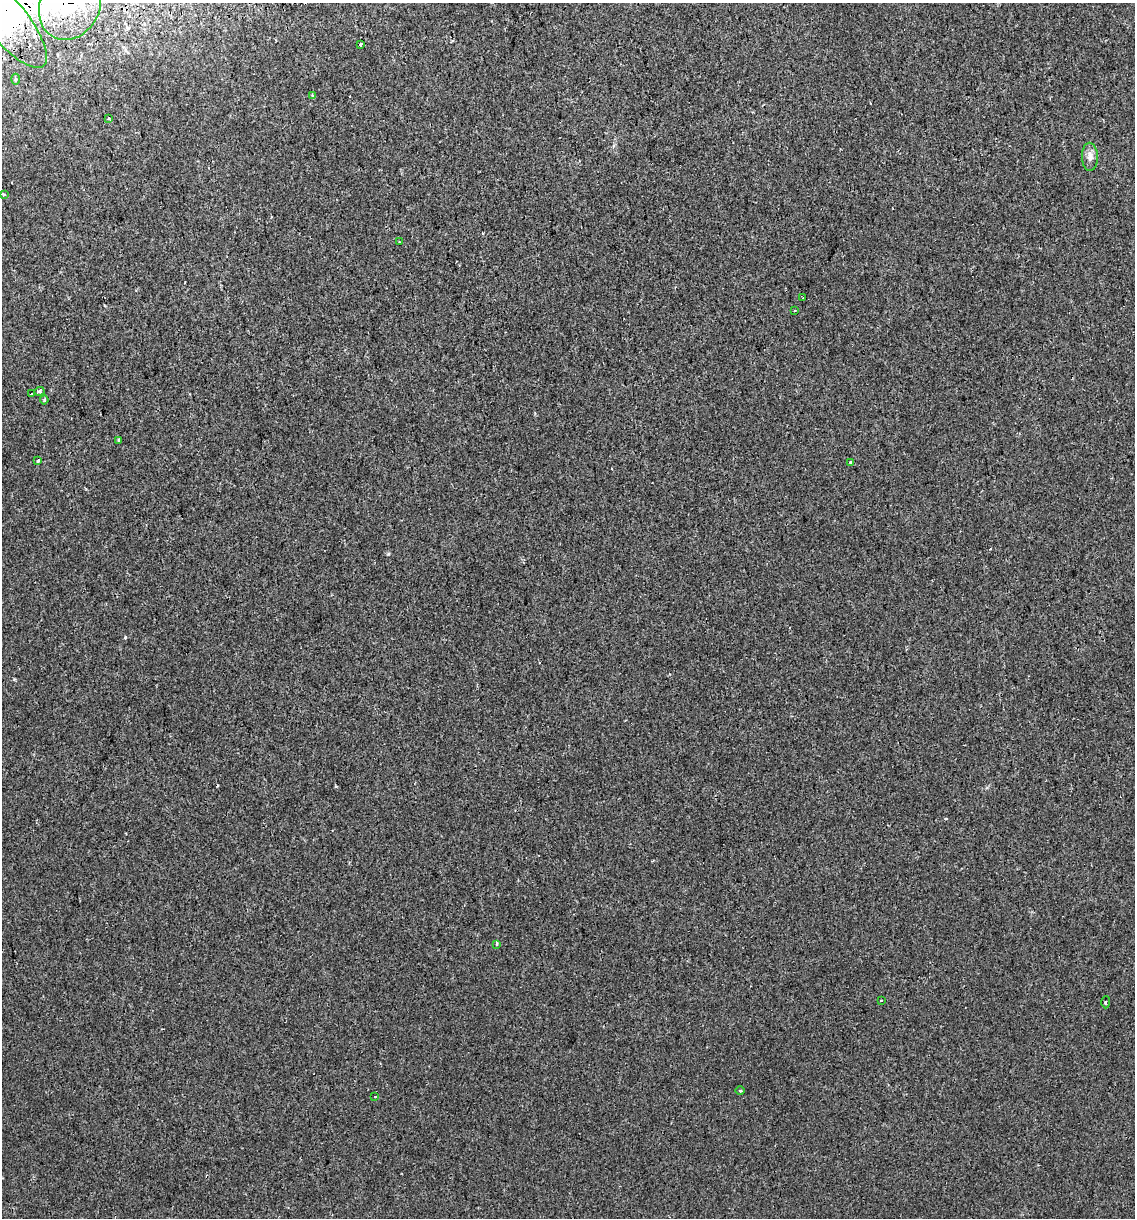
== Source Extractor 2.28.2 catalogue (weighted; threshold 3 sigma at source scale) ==
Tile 11 of 4 x 4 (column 3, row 3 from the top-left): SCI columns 2346-3478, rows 1260-2475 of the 4646 x 4948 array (HDU 1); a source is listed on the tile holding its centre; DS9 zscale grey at full resolution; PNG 1137 x 1220 px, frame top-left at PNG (2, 3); each listed source drawn as its Kron ellipse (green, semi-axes under 4 px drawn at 4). Shown black and unused: <1% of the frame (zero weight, under 2 of 3 exposures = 2% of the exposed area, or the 3 px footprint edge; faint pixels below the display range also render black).
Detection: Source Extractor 2.28.2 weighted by HDU 2 'WHT'; one run over the whole footprint, this tile lists its part. Background 6.02e-04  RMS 0.0036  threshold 0.0162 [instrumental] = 3 sigma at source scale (4.5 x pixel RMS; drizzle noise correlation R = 1.50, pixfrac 1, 0.0396/0.0396 arcsec/px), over >= 5 px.
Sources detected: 31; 2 inside a brighter object's white glare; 6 cosmic-ray / hot-pixel residue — neither listed nor drawn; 1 inside a brighter listed object's ellipse — not listed separately; the other 22 listed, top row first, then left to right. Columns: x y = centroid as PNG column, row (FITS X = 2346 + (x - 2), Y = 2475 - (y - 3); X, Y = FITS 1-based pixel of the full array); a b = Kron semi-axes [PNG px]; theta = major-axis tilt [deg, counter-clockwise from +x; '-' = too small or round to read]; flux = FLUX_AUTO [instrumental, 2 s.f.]
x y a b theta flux
70 5 36 30 64 31
4 18 62 21 -50 32
360 45 3 3 - 1.6
15 79 5 3 - 0.4
313 95 4 3 - 0.73
109 118 3 2 - 0.56
1090 157 14 8 -88 2.2
3 194 3 3 - 0.68
399 242 3 2 - 0.21
803 298 3 2 - 0.24
794 311 3 2 - 0.36
39 391 5 4 - 0.59
32 394 4 3 - 2
44 400 4 4 - 0.39
119 440 3 3 - 0.98
38 461 3 3 - 0.38
850 462 3 3 - 1.1
497 944 3 3 - 0.58
881 1000 3 2 - 0.38
1106 1002 6 3 88 0.42
740 1091 4 3 - 0.34
375 1097 3 2 - 0.6
Overlapping masked pixels (flux is a lower limit): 2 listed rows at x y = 70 5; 4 18
Isophote crosses this tile's border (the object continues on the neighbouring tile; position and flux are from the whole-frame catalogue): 2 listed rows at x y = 70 5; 4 18
Unlisted compact peaks at least as high as the median listed source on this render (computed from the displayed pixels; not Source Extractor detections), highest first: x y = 125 637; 388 554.